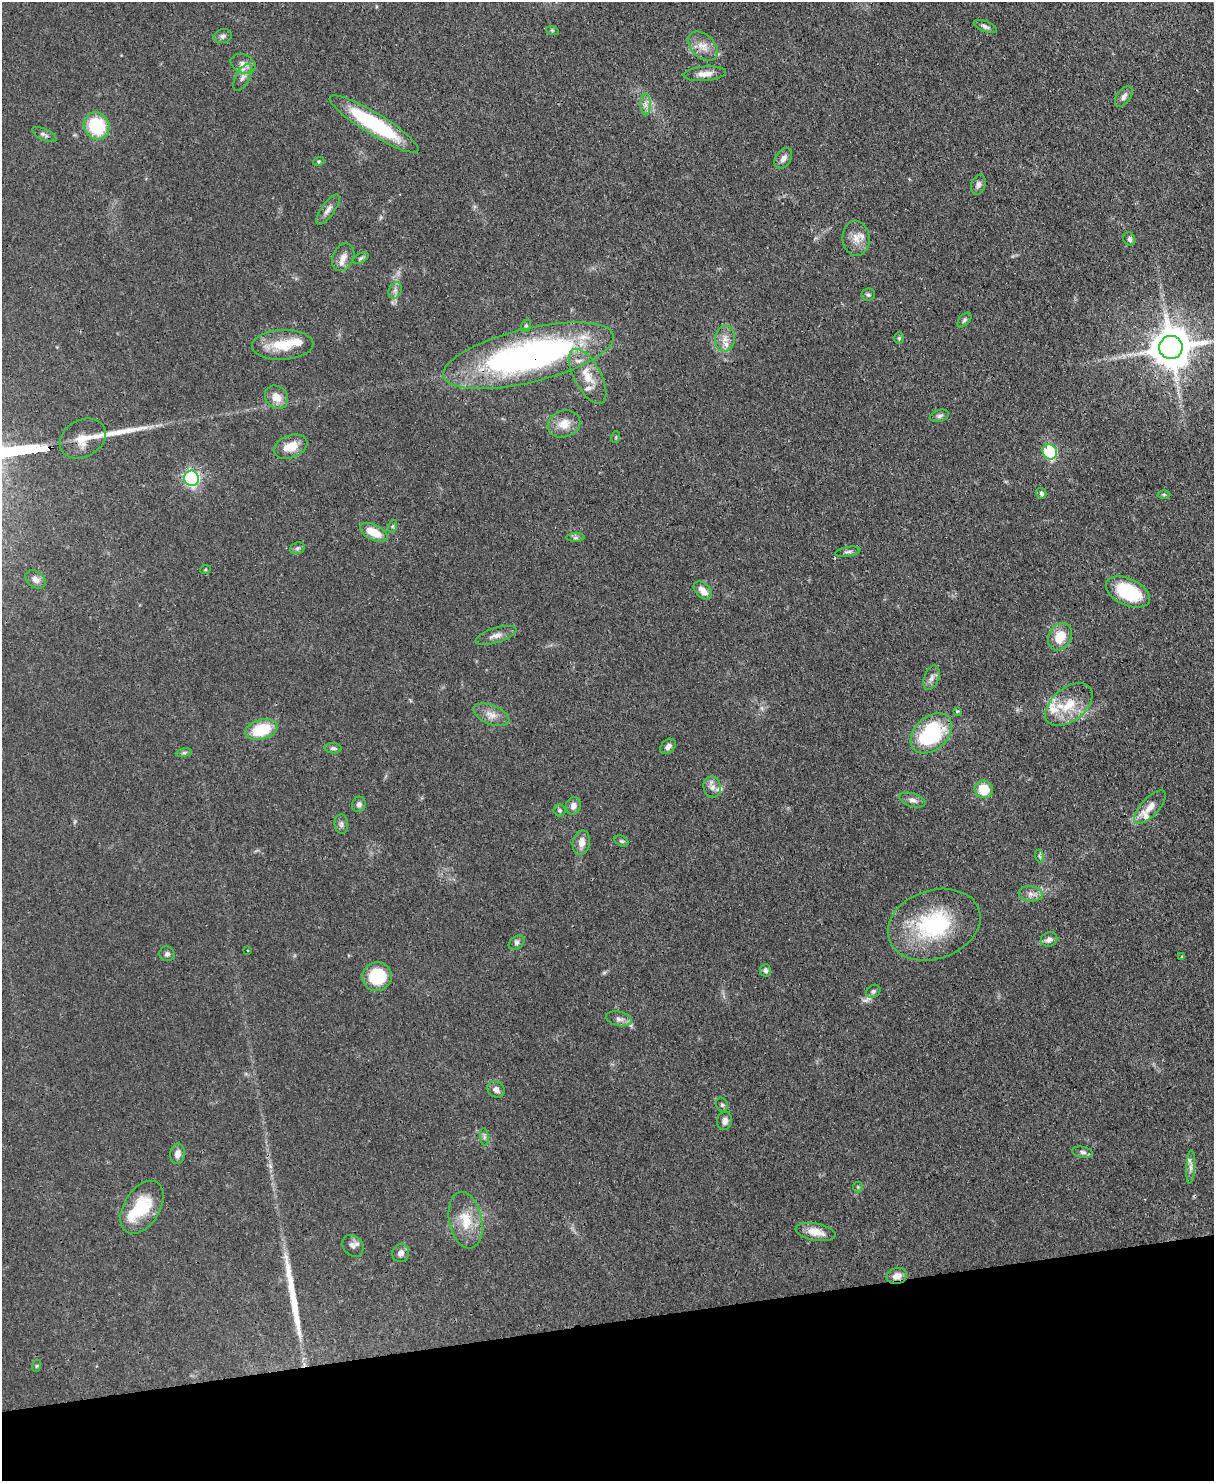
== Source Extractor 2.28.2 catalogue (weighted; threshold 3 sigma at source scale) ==
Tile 10 of 4 x 3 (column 2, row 3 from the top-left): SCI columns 1287-2498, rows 214-1692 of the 4993 x 4978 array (HDU 1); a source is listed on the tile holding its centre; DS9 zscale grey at full resolution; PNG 1216 x 1483 px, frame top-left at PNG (2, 2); each listed source drawn as its Kron ellipse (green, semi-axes under 4 px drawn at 4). Shown black and unused: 11% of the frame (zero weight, under 3 of 4 exposures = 9% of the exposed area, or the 3 px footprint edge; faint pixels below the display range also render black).
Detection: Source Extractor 2.28.2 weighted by HDU 2 'WHT'; one run over the whole footprint, this tile lists its part. Background 0.0552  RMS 0.0038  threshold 0.0172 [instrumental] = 3 sigma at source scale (4.5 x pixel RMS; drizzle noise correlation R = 1.50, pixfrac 1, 0.05/0.05 arcsec/px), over >= 5 px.
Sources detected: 106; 1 long thin detection or spike segment (spike, bleed or trail) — neither listed nor drawn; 8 inside a brighter listed object's ellipse — not listed separately; the other 97 listed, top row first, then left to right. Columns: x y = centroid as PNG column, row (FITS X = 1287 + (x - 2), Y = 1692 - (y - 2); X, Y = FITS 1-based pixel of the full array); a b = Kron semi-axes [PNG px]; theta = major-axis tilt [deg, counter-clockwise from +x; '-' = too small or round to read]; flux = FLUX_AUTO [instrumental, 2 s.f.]
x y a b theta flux
985 27 12 5 -21 1.3
552 30 6 4 -19 0.54
223 36 9 7 15 1.3
703 46 17 11 -43 4.6
243 64 13 9 -25 3.3
705 74 21 7 5 3.6
243 77 15 7 62 2.5
1124 96 12 6 53 1.9
645 105 11 5 -90 1.8
374 124 52 11 -32 39
97 126 14 12 -56 22
44 135 13 5 -25 1.3
783 158 11 7 56 2
319 161 5 3 - 0.47
978 185 10 7 71 1.4
328 210 18 6 55 2.3
856 238 18 13 -86 4.9
1129 239 7 6 - 1.1
343 257 14 10 64 3
361 258 8 4 27 0.79
395 290 8 6 70 1.5
868 295 7 6 - 0.83
964 320 9 5 47 0.88
526 326 6 5 - 0.69
725 338 13 10 82 3.3
899 338 6 5 - 0.64
283 345 31 15 2 12
1171 347 12 11 - 1300
529 356 87 27 14 140
588 376 30 13 -61 9.1
276 397 12 10 -46 4.9
940 416 9 5 18 1.1
564 424 16 13 20 5.4
616 437 6 3 71 0.42
83 438 24 18 29 8.7
290 447 17 11 20 6.9
1050 452 8 7 - 30
192 478 8 7 - 76
1041 493 5 5 - 1.2
1164 494 6 4 0 0.54
393 526 6 4 71 0.62
374 532 15 8 -26 7.2
575 538 9 4 0 0.82
297 548 8 5 20 0.91
848 552 13 4 10 1.1
205 570 5 3 - 0.38
36 579 11 8 -35 2.3
703 591 11 7 -43 3.6
1128 592 23 13 -25 22
496 635 21 7 17 2.8
1060 637 14 11 60 9
931 678 13 7 70 2
1069 705 27 16 39 12
957 711 4 3 - 0.52
491 715 19 9 -22 3.8
261 729 17 10 16 17
931 733 24 16 44 35
668 746 9 6 42 1.8
333 748 8 5 0 0.87
184 753 8 4 8 0.78
712 787 10 8 -78 2.3
984 789 9 8 - 9.6
912 800 13 6 -16 1.9
359 804 8 6 74 1.5
573 806 9 7 74 2.3
1150 807 21 9 47 4.1
559 810 6 6 - 0.73
341 824 10 6 -83 1.3
622 841 8 5 -26 0.7
581 843 12 8 79 3.2
1039 856 7 4 -70 0.69
1031 894 12 7 -5 2.2
934 925 47 34 19 39
1049 939 8 7 - 1.9
517 943 9 6 39 1.2
248 950 3 2 - 0.28
167 954 8 7 - 1.2
1181 957 3 2 - 0.37
765 970 6 5 - 1
377 976 15 14 - 16
873 991 7 6 - 0.85
619 1019 13 7 -12 2
496 1090 9 7 -37 2.1
722 1105 7 5 -75 0.84
725 1121 9 7 82 2
484 1137 9 4 -82 0.91
1082 1152 10 5 -10 1.3
177 1154 10 7 83 2.6
1191 1167 17 4 87 1.9
858 1187 5 5 - 0.57
142 1207 29 18 58 17
466 1220 29 16 -78 11
815 1232 20 8 -11 5.2
353 1246 12 9 -51 1.9
401 1253 9 8 - 2
897 1276 10 8 17 3.1
36 1366 6 4 71 0.5
Overlapping masked pixels (flux is a lower limit): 5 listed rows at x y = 374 124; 1171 347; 529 356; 83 438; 897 1276